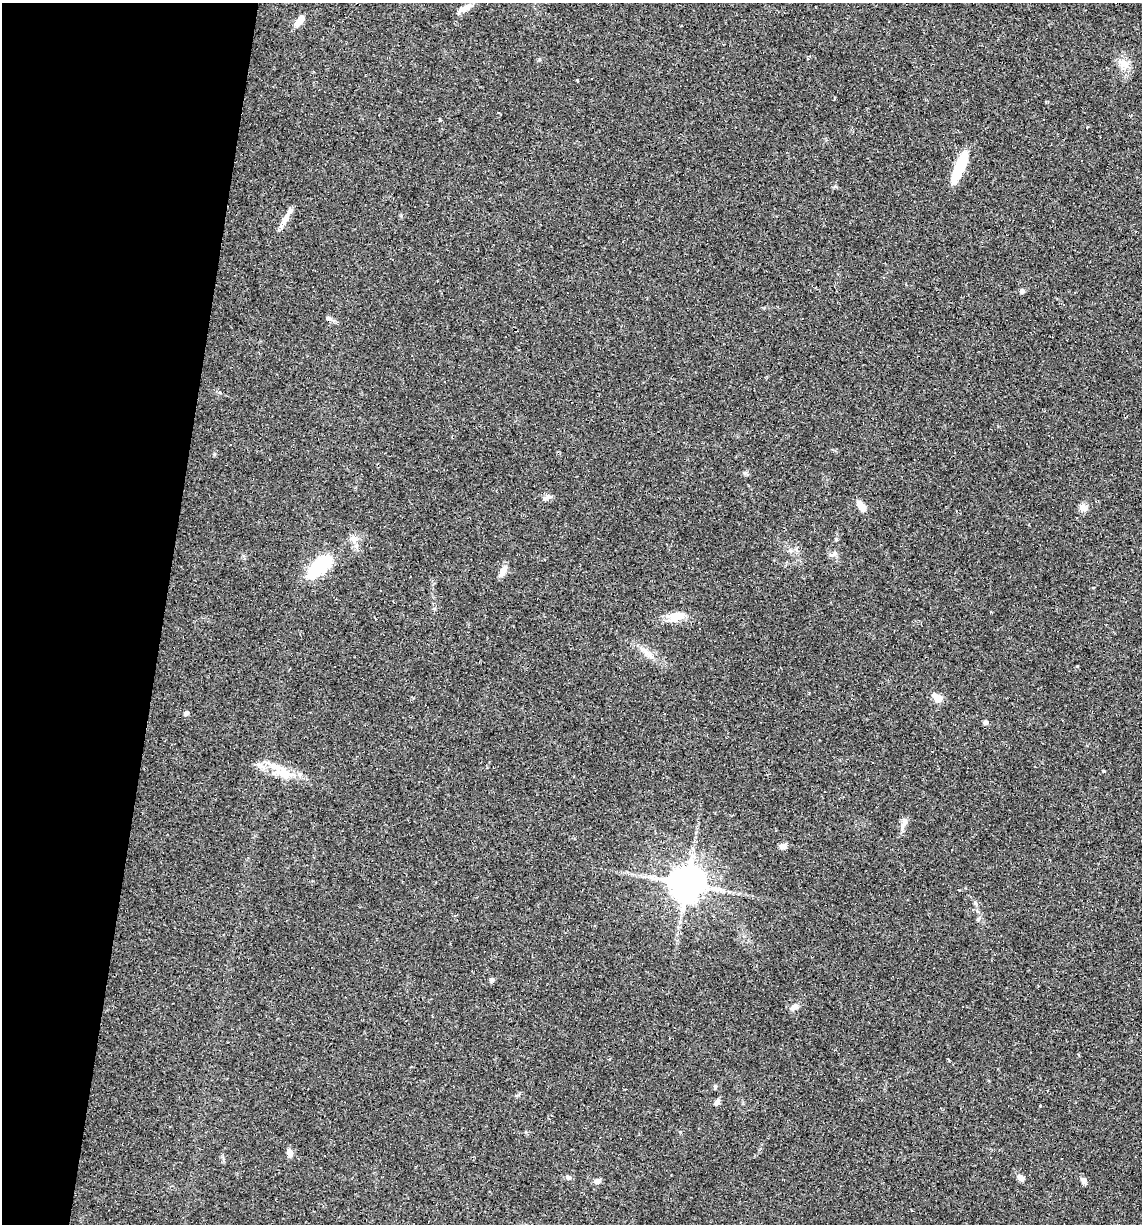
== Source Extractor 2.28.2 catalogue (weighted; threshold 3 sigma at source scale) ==
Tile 9 of 4 x 4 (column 1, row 3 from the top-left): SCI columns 114-1253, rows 1223-2444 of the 4907 x 4887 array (HDU 1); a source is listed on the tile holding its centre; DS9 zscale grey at full resolution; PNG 1144 x 1226 px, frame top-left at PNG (2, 3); no overlay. Shown black and unused: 14% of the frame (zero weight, under 2 of 3 exposures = <1% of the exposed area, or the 3 px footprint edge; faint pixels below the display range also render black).
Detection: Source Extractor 2.28.2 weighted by HDU 2 'WHT'; one run over the whole footprint, this tile lists its part. Background 0.0519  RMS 0.0065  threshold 0.0294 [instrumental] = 3 sigma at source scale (4.5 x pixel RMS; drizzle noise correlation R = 1.50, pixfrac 1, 0.05/0.05 arcsec/px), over >= 5 px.
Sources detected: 41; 7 cosmic-ray / hot-pixel residue — not listed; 1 inside a brighter listed object's ellipse — not listed separately; the other 33 listed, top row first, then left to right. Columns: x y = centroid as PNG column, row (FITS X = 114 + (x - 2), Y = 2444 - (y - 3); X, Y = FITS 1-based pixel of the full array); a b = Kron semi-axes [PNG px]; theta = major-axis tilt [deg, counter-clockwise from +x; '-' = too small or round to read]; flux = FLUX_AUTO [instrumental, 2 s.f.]
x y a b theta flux
467 7 17 7 31 4.4
300 20 14 6 53 6.1
1123 64 13 12 - 6.3
577 80 3 2 - 1.1
959 167 29 8 67 30
286 217 21 6 67 4.8
1022 291 6 5 - 1.6
329 318 7 5 -42 1.4
546 498 13 5 39 2.3
861 506 13 7 -49 4.7
1083 508 11 7 -29 2.9
833 554 12 5 15 2
320 566 33 15 44 32
503 571 15 7 59 4.1
677 617 21 12 23 8.6
649 655 7 6 - 2.2
937 698 12 8 -35 5.7
186 713 5 5 - 1.2
665 714 2 2 - 0.4
985 722 6 5 - 1.3
285 774 21 11 -15 10
904 823 16 6 68 3.8
783 846 9 7 22 2.4
687 884 11 11 - 1200
978 919 6 4 45 0.96
492 980 6 5 - 1.1
794 1007 11 7 39 2.9
717 1102 10 5 57 2.1
289 1153 10 6 -81 3
569 1178 7 6 - 1.5
1020 1178 9 6 -42 3.1
597 1181 8 6 25 2.5
1083 1181 8 7 - 1.9
Unlisted compact peaks at least as high as the median listed source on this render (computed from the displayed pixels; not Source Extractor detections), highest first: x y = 1103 771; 975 903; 836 539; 745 473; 440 120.